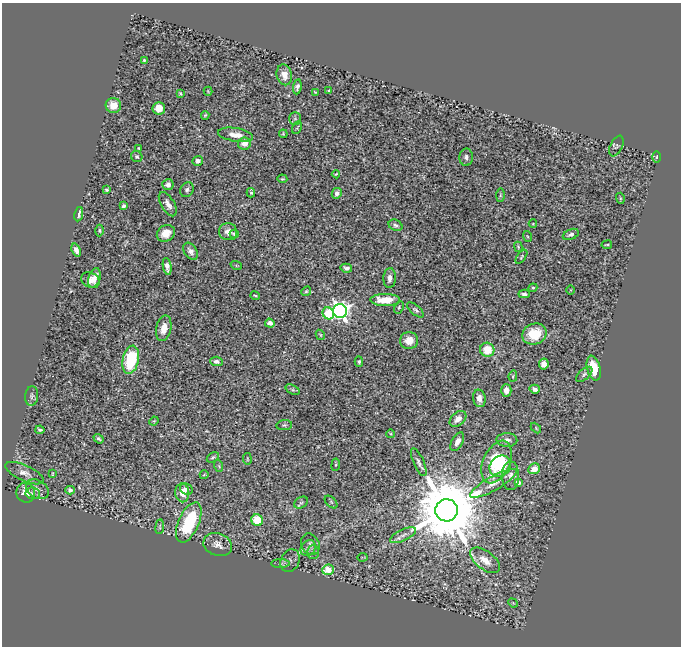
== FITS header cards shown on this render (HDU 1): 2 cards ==
NAXIS1  =                  679
NAXIS2  =                  644

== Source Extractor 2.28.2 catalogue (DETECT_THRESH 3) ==
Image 679 x 644 px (HDU 1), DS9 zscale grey, 1 PNG px = 1 image px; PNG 683 x 648 px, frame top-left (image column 1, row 644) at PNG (2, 3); each listed source drawn as its Kron ellipse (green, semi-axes under 4 px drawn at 4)
Background 0.631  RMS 0.024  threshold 0.0735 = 3 sigma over >= 5 px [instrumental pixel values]
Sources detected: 126; all 126 listed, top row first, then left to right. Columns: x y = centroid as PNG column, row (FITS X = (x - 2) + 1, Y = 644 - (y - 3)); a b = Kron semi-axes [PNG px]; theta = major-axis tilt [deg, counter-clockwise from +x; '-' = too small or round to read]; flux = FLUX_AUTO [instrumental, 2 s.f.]
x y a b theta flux
144 60 4 4 - 2.2
284 75 10 7 -76 15
297 87 7 4 81 5.3
208 91 4 3 - 1.2
329 91 4 3 - 1.6
315 92 3 2 - 1.4
180 93 4 3 - 1.7
113 105 7 7 - 19
159 108 6 6 - 20
205 115 4 3 - 1.7
295 119 6 5 - 3
297 128 7 3 64 1.6
283 134 4 3 - 1.8
236 135 18 6 -9 17
244 143 6 6 - 16
616 146 11 6 65 4.4
139 148 3 2 - 1.5
137 157 6 5 - 3
466 157 8 7 - 6
657 157 5 3 - 2
198 161 5 5 - 5.1
336 174 4 2 - 1.3
282 179 5 3 - 1.6
168 185 6 5 - 6.9
106 190 4 3 - 2.3
187 190 8 6 59 4.7
251 193 5 4 - 3.1
337 193 5 5 - 7
500 195 7 4 89 1.9
620 198 5 3 - 1.8
168 204 13 6 -59 10
124 206 4 3 - 3.4
79 214 7 3 79 5.4
533 224 4 4 - 1.4
395 225 7 5 -26 4.1
99 230 6 4 89 2.6
228 232 9 8 - 11
166 233 9 8 - 19
234 234 5 4 - 3.4
571 234 8 5 23 5.6
527 236 5 3 - 1.7
607 245 5 2 - 1.8
518 247 5 3 - 1.7
76 250 7 4 -70 7.1
191 251 9 6 -58 7.7
521 257 8 3 54 1.8
236 265 6 3 -19 1.6
167 266 9 4 -80 8.8
346 268 6 4 -15 6.3
94 278 10 6 73 9.9
390 278 10 6 86 9.2
90 280 9 7 -29 14
533 288 4 4 - 2.2
570 290 4 3 - 1.4
306 291 5 4 - 2.5
524 294 5 3 - 4
255 295 5 3 - 2
385 300 15 6 0 40
399 307 6 4 64 2.2
415 310 10 4 -40 4
340 311 7 6 - 780
328 313 6 5 - 82
270 323 5 4 - 7.4
164 328 13 7 78 18
534 334 12 10 22 39
320 335 5 4 - 1.8
409 340 9 8 - 22
487 350 7 7 - 37
131 360 14 8 78 97
216 361 6 4 -5 5.9
359 362 5 4 - 2.7
544 364 5 5 - 11
594 368 13 6 -76 35
584 374 10 5 42 3.9
513 376 5 4 - 1.9
535 389 5 4 - 7.6
293 390 7 4 -31 3.6
506 390 6 5 - 9.7
32 396 10 6 83 4.8
479 398 9 6 -79 10
458 419 9 6 41 14
154 421 5 3 - 1.5
284 425 8 5 8 3.1
536 428 6 3 -47 1.8
40 430 4 3 - 2.9
391 434 4 3 - 1.4
99 439 5 3 - 3.2
507 440 10 7 -2 8.5
457 442 10 5 62 11
213 457 6 4 30 2.4
247 459 6 3 -82 1.5
419 462 15 5 -66 6.3
496 462 22 13 65 110
336 465 6 3 81 1.8
219 466 6 3 -72 2.1
500 466 11 10 - 50
534 469 6 5 - 17
24 473 20 8 -25 12
52 474 3 2 - 1.2
204 475 4 2 - 1.2
510 476 14 8 -89 10
518 482 4 4 - 12
493 483 26 7 29 17
37 489 12 8 -33 9.9
186 489 7 5 -29 5.8
70 490 5 4 - 4.8
26 493 10 9 - 19
33 493 7 6 - 5.9
182 493 9 7 -83 18
331 502 7 4 -45 2.2
301 503 7 5 30 3.4
446 510 11 11 - 22000
257 520 6 5 - 41
189 522 21 10 66 110
160 527 7 3 83 2.2
403 535 14 5 25 8
310 544 11 8 -62 6.7
218 545 15 11 -19 12
308 548 8 7 - 7.7
313 552 7 6 - 4.1
362 557 5 2 - 1.1
485 560 17 9 -37 25
290 561 11 9 64 8.1
280 563 9 4 0 3.4
328 570 6 5 - 30
513 603 5 4 - 1.4